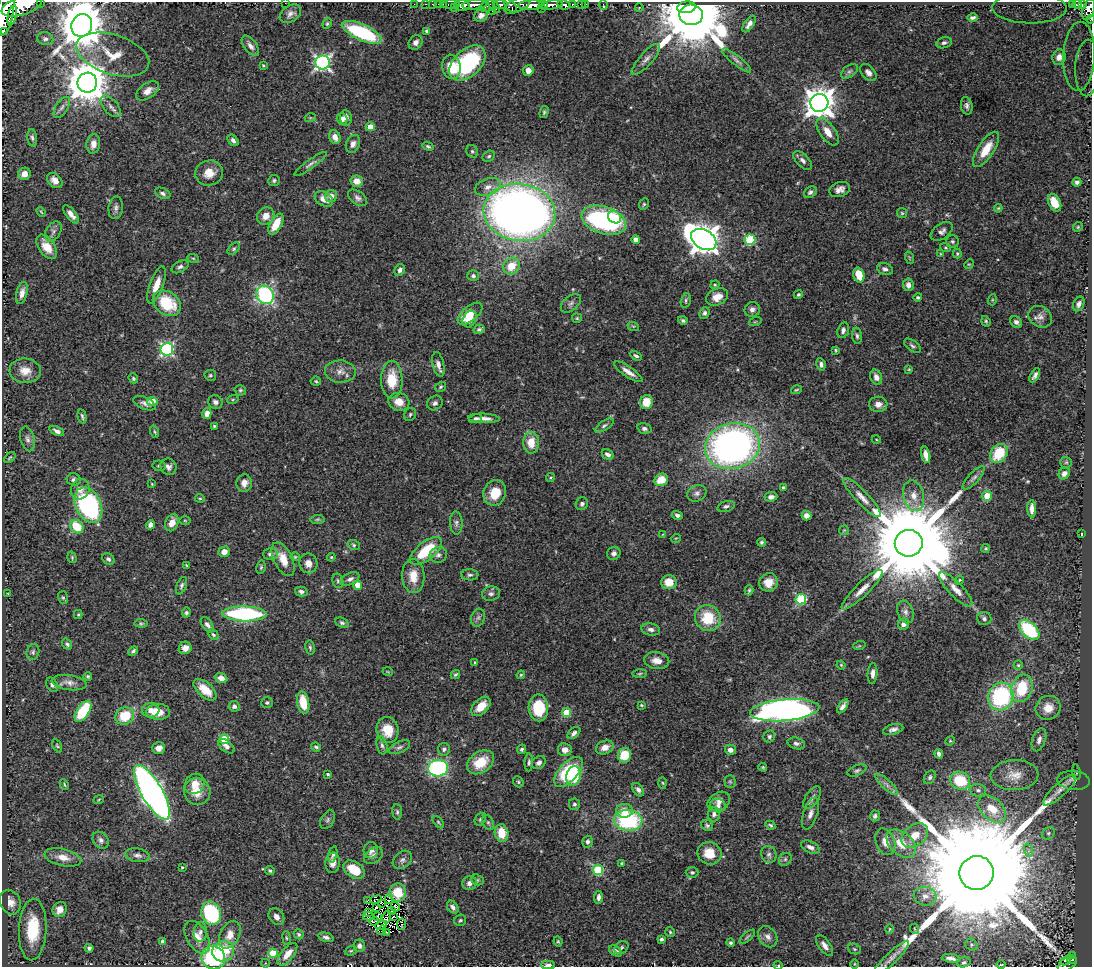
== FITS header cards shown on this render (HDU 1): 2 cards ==
NAXIS1  =                 1090
NAXIS2  =                  965

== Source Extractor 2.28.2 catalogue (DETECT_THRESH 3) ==
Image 1090 x 965 px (HDU 1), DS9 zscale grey, 1 PNG px = 1 image px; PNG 1094 x 969 px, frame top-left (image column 1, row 965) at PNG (2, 2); each listed source drawn as its Kron ellipse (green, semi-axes under 4 px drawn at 4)
Background 0.639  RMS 0.026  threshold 0.0789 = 3 sigma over >= 5 px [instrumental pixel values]
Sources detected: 485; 3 with non-positive FLUX_AUTO (blend fragments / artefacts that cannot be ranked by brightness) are neither listed nor drawn; the other 482 listed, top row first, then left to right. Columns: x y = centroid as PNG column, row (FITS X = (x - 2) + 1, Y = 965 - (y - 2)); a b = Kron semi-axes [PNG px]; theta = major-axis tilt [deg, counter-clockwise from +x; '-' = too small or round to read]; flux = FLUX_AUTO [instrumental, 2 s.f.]
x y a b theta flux
41 2 2 2 - 14
285 3 2 2 - 6
414 4 2 2 - 8.9
426 4 3 2 - 15
432 4 2 2 - 10
438 4 2 2 - 11
443 4 3 2 - 24
451 4 9 3 2 54
500 4 7 4 3 440
582 4 4 3 - 46
586 4 2 2 - 6
1072 4 3 3 - 31
462 5 8 5 3 1000
475 5 12 4 4 990
510 5 8 4 -50 420
518 5 14 6 26 660
531 5 12 4 3 1600
544 5 5 3 - 310
552 5 11 4 9 900
564 5 7 4 -10 300
572 5 4 3 - 100
603 5 5 3 - 10
1077 5 4 3 - 130
1083 5 3 3 - 100
22 6 21 9 17 3800
487 6 8 5 24 280
494 6 8 3 -55 200
686 7 9 6 8 1500
454 8 3 2 - 28
639 8 4 2 - 1.3
1029 8 37 15 -1 88
541 9 2 2 - 95
1089 9 11 5 72 480
492 11 2 2 - 36
5 12 24 8 81 3100
290 14 11 8 33 8.5
12 15 10 4 76 500
481 15 7 6 - 8.2
691 15 11 10 - 25000
972 18 5 3 - 4.5
1091 19 4 2 - 17
327 24 5 3 - 2.3
749 24 9 4 56 8.4
82 25 11 10 - 8700
3 31 3 2 - 33
427 31 4 3 - 3.7
362 32 21 8 -24 130
45 39 8 6 -12 5.6
416 42 8 6 49 7.3
944 43 8 5 14 4.8
250 46 12 6 -53 9.4
113 54 38 20 -17 57
1079 56 34 15 88 31
1059 57 8 6 72 11
646 59 20 6 48 12
737 60 18 5 -38 7.5
323 62 7 7 - 520
467 63 21 13 43 190
263 65 3 3 - 1.7
452 67 12 9 -80 44
1087 68 28 12 88 54
528 70 5 5 - 15
849 71 9 6 36 5.6
868 72 10 6 -49 7.4
87 83 10 10 - 6000
147 91 13 7 34 14
819 103 9 9 - 2800
111 106 13 7 -49 9
967 106 9 6 -81 5.9
62 107 12 6 58 7.1
544 112 6 3 76 3.3
310 118 5 3 - 1.7
346 118 8 6 -86 9.2
342 119 6 5 - 8.4
370 127 4 4 - 21
828 132 16 7 -54 21
335 137 7 5 -65 12
32 138 9 5 -83 4.6
233 140 6 4 -49 6.5
93 144 10 7 80 12
353 144 9 7 68 8.9
428 146 6 3 -29 3
986 149 20 8 57 36
472 151 7 5 -58 4
489 156 6 5 - 3.6
802 160 11 6 -45 7.2
310 164 19 4 35 6.9
209 173 14 12 13 23
24 174 6 6 - 14
55 180 9 6 -44 15
274 180 6 5 - 3.6
357 181 6 5 - 19
1077 182 4 4 - 4.7
488 187 13 8 19 15
840 189 11 7 19 10
810 192 7 5 36 4.6
163 193 8 5 -23 5
331 196 6 6 - 12
358 198 11 6 -36 6.6
324 199 10 6 -33 16
1055 203 9 6 -63 34
644 204 6 5 - 2.7
116 208 11 7 83 7
998 208 4 3 - 1.9
41 212 5 3 - 1.8
519 212 36 28 -8 1700
902 213 5 5 - 2.2
71 214 11 5 -51 11
266 216 9 8 - 16
614 217 7 5 -33 69
604 220 23 13 -18 280
276 224 11 5 61 34
1078 227 5 4 - 2.2
53 231 11 7 59 8
942 231 12 7 35 7.5
636 239 4 4 - 17
704 239 13 9 -30 2900
750 240 5 5 - 130
952 241 6 6 - 3.5
47 247 14 8 -56 27
945 248 5 3 - 2
234 249 7 4 45 3.1
941 254 3 2 - 1.4
957 254 5 3 - 2.2
193 258 6 3 -18 2.1
910 258 6 4 -71 2.3
969 264 5 4 - 2
511 266 9 7 45 34
180 267 9 5 28 5.5
885 269 8 5 -20 6.6
400 270 6 5 - 5.9
859 275 7 5 -73 38
473 276 6 5 - 4.1
156 285 19 6 70 25
715 285 4 4 - 2.2
908 285 6 5 - 8.2
22 293 11 5 77 11
265 295 9 8 - 230
798 295 4 4 - 2.7
717 297 11 8 25 19
918 297 4 4 - 2.8
686 300 7 5 75 3.5
992 300 5 3 - 1.8
167 303 15 11 -36 82
571 303 12 7 39 6.7
1079 304 7 5 64 6.1
752 310 8 7 - 7.1
704 313 6 5 - 5
470 314 15 7 40 39
1040 317 12 10 -35 11
577 318 5 5 - 2.3
469 319 9 6 60 17
683 320 5 4 - 3.9
986 321 5 4 - 2.6
755 322 6 4 19 1.8
1016 322 6 5 - 6.4
633 326 6 4 -17 2.2
479 329 5 4 - 3.6
843 330 8 5 73 6.3
857 336 8 4 -84 4.4
912 346 9 5 -36 4.6
167 349 6 6 - 300
836 350 4 3 - 2
636 356 6 4 -31 3.4
438 364 13 5 -77 9.9
821 364 6 4 -82 5.9
909 369 4 4 - 1.6
25 371 15 12 -6 23
340 371 15 11 -3 15
628 372 17 5 -34 14
210 375 6 5 - 3.3
1035 375 8 3 58 5.5
876 377 8 5 -67 11
133 378 5 4 - 3.1
392 380 19 10 -90 49
316 381 5 4 - 2.5
440 387 6 4 34 2.9
240 390 6 5 - 3
796 390 5 3 - 2.2
233 399 6 4 19 2.1
152 401 5 4 - 30
215 402 7 6 - 6.3
399 402 10 9 - 21
646 402 7 6 - 30
144 403 12 6 -25 7.2
435 403 8 7 - 5.7
878 404 9 7 -1 13
207 414 5 4 - 11
410 414 7 5 58 3.6
82 416 7 3 -77 3.4
476 418 6 4 15 3.7
484 418 16 4 -3 11
214 426 3 3 - 2.1
604 426 11 4 33 4.6
644 429 7 5 -17 4.9
57 431 8 4 -24 7
155 432 6 4 -71 2.6
27 439 12 7 -75 7.5
876 439 4 3 - 1.4
531 443 11 8 88 30
732 446 28 22 15 800
999 453 10 8 53 61
608 455 6 4 -31 6.2
926 455 8 4 -78 12
10 458 7 3 41 1.8
1066 462 6 5 - 3.1
159 466 6 5 - 3.6
168 467 8 7 - 7.1
1064 474 6 5 - 9.1
550 477 4 4 - 2.2
974 478 15 5 48 6.5
74 480 7 6 - 5.8
661 480 7 6 - 33
244 483 9 7 78 11
152 484 4 3 - 1.3
783 487 4 3 - 2.5
80 489 10 9 - 13
495 493 13 11 69 36
697 493 10 8 27 7.1
914 496 16 10 -76 21
987 496 5 5 - 31
771 497 6 4 7 7.6
200 498 5 3 - 2
862 498 26 6 -47 18
582 504 6 6 - 4.8
88 505 19 12 -64 330
726 506 9 5 17 4.7
1032 509 9 4 -88 12
677 515 5 4 - 5.1
807 516 5 4 - 12
318 519 7 4 7 2.6
185 520 6 3 -1 1.9
172 523 9 6 68 19
456 523 11 6 -86 6.8
151 525 4 4 - 10
77 527 7 6 - 53
844 530 5 4 - 2
663 534 4 3 - 1.4
1082 534 3 2 - 1.4
676 538 5 3 - 1.6
761 542 4 4 - 3.4
909 543 14 13 - 48000
354 545 6 5 - 3
986 548 4 4 - 2.5
426 551 19 9 38 75
224 552 6 5 - 12
614 553 7 6 - 7.3
270 554 7 6 - 5.5
438 555 9 8 - 7.8
72 557 6 4 -72 2.4
295 557 4 4 - 2
331 557 4 3 - 1.9
108 559 7 5 -44 4.9
283 559 18 9 -64 28
308 563 10 9 - 17
186 565 4 3 - 1.6
261 567 7 4 80 3.1
470 575 8 5 -2 4.3
413 576 17 11 -87 29
350 579 10 5 27 6
959 580 5 4 - 1.9
338 581 7 5 -76 3.4
669 582 8 7 - 30
769 582 9 9 - 22
358 585 4 4 - 24
181 586 9 5 67 4.5
956 589 22 7 -46 17
749 590 5 3 - 2.6
862 590 27 6 44 22
301 591 6 4 -15 4.8
8 594 3 2 - 1.1
491 594 9 7 11 6.4
63 598 6 5 - 3
801 599 5 5 - 150
905 612 12 8 -69 9.2
186 613 5 4 - 3.2
78 614 4 4 - 1.9
245 614 22 7 -1 260
478 618 9 6 73 6
708 618 13 12 - 62
984 619 7 6 - 4.4
141 623 6 4 -3 2.7
342 623 7 5 -25 4
903 624 6 5 - 11
207 625 9 5 -53 6.3
651 629 9 6 -10 7
1029 630 12 7 -43 120
213 635 5 3 - 2.8
67 644 6 4 -53 3.5
859 646 6 4 17 1.9
185 648 6 6 - 12
310 648 7 4 -82 3.2
133 651 5 4 - 3.9
33 652 8 6 75 4.3
657 661 13 8 -10 16
475 662 3 2 - 1.8
841 665 4 4 - 1.9
1018 665 4 4 - 2.3
388 672 5 3 - 1.5
873 673 10 5 87 8.4
640 674 7 3 2 2.5
455 675 5 4 - 3.1
521 675 4 3 - 2
88 676 4 4 - 2.6
221 678 6 5 - 14
69 682 18 7 -8 12
52 685 8 5 -60 5.6
1022 688 14 10 71 72
205 690 14 7 -41 30
1001 696 14 12 64 220
267 702 6 5 - 3.2
303 703 11 6 -79 39
641 705 4 3 - 1.8
234 706 5 5 - 6.1
481 706 11 7 45 31
843 706 8 4 55 7.4
538 708 13 10 -87 63
1048 708 13 12 - 24
151 710 8 7 - 10
785 710 35 11 5 1100
83 711 12 6 56 100
158 712 11 8 2 31
567 712 4 4 - 57
125 716 10 8 29 54
388 730 13 11 -81 36
893 730 10 5 14 6.7
574 733 7 4 40 6.3
769 736 6 5 - 3.8
224 739 5 5 - 75
1039 740 12 6 71 8.3
950 741 5 4 - 2
796 743 9 5 -14 5.9
382 745 9 5 -77 4.7
57 746 7 4 -62 2.7
226 746 9 5 -38 7.8
316 747 5 3 - 3
399 747 11 5 24 5.5
605 747 9 6 22 13
159 748 6 5 - 12
444 749 6 6 - 4.9
522 749 5 4 - 3.7
565 750 7 6 - 13
730 750 5 5 - 9.6
939 754 4 4 - 5.6
624 755 7 6 - 52
480 762 15 10 35 46
529 762 9 4 88 3.4
539 763 7 6 - 6.8
763 767 4 3 - 1.8
438 768 10 8 4 320
857 770 10 5 23 4.3
569 772 18 9 47 110
1076 772 8 3 -82 2.6
328 774 3 3 - 2.7
1015 775 24 15 3 31
573 776 10 7 76 80
930 777 7 5 58 4.2
1073 780 16 9 -5 9.3
730 781 6 5 - 3.6
960 781 10 8 -26 70
518 782 6 5 - 2.9
663 783 5 3 - 1.9
64 784 5 3 - 2.2
195 784 11 9 48 22
886 784 14 5 -43 8.7
638 790 7 5 -53 6
978 790 8 6 -11 5.7
1059 790 21 6 42 16
152 792 31 10 -60 1100
197 792 13 13 - 31
812 798 13 6 56 8.2
99 799 5 3 - 1.9
719 801 12 8 32 11
574 804 6 5 - 4
718 806 8 7 - 6.2
992 809 16 10 -43 40
624 811 8 7 - 23
397 812 8 5 -83 3.6
714 814 7 6 - 6.2
810 814 16 7 72 11
875 816 5 5 - 4.5
480 819 7 5 70 3.1
328 820 10 6 61 5.2
628 820 14 10 -4 170
438 822 7 4 -48 2.5
488 822 8 5 -63 3.8
707 825 6 5 - 3.8
770 825 5 3 - 2.8
502 833 9 7 -80 37
1048 833 7 5 45 3.8
915 835 15 10 39 28
101 840 9 7 -50 6.5
588 842 6 5 - 5.2
885 842 14 9 -70 17
901 843 17 11 -42 37
810 847 10 5 -26 8.7
371 850 8 7 - 9.6
1028 850 7 4 -71 4.6
709 853 12 11 - 31
333 854 8 4 77 3.9
137 855 12 6 -10 7.6
769 855 8 7 - 5.7
373 856 10 7 35 7.9
63 857 19 8 -13 21
785 859 7 5 46 3.5
402 860 11 8 41 7.2
333 863 10 7 85 11
622 863 4 3 - 1.9
182 867 3 3 - 2.2
354 870 12 8 -35 45
598 870 5 5 - 130
270 871 5 4 - 3.1
692 872 6 5 - 3.8
977 873 17 17 - 130000
477 880 7 5 -20 3.1
469 883 7 7 - 9.7
398 893 9 8 - 35
925 896 11 9 -14 13
598 897 6 4 85 5.7
389 899 5 2 - 2.9
367 900 2 2 - 2.1
376 900 5 2 - 1.1
10 902 13 10 -66 18
382 903 3 2 - 1.6
395 907 5 3 - 1.2
453 907 7 5 -52 7.3
376 908 3 2 - 1.8
60 909 8 7 - 16
392 911 3 2 - 1
368 912 3 2 - 3.3
211 913 12 9 -70 180
368 916 5 3 - 0.85
377 916 3 2 - 1.9
276 917 9 7 -50 8.1
387 917 6 2 77 0.42
393 917 3 2 - 1
460 920 6 5 - 3.2
374 921 5 2 - 2.8
401 924 6 3 79 1.5
381 925 6 2 21 3.4
33 929 31 14 88 92
890 929 5 3 - 1.5
915 929 5 3 - 1.1
382 930 5 2 - 0.95
200 932 10 6 88 7.3
386 932 3 2 - 1.1
670 932 5 5 - 2.5
299 934 5 4 - 3.3
230 935 15 9 62 20
197 937 18 10 -60 20
326 937 8 4 -15 5.5
747 937 9 4 41 3.3
768 937 11 8 -55 11
286 938 7 3 -81 2.2
661 939 4 3 - 3.5
558 941 5 3 - 2
163 942 4 4 - 10
730 943 4 4 - 3.6
824 945 12 5 -54 9.6
971 945 6 5 - 3
359 946 6 6 - 6.9
89 948 4 4 - 3.9
621 948 8 5 33 3.7
854 949 7 5 -22 3.1
223 951 11 10 - 67
351 951 6 4 20 2.5
615 951 7 4 -32 7.1
273 953 4 4 - 56
287 954 13 6 51 17
1072 955 4 2 - 18
213 958 12 11 - 170
891 958 24 5 44 11
951 958 9 4 -7 7.7
1072 960 4 2 - 55
1065 961 5 3 - 39
964 962 7 5 19 3.1
265 963 4 3 - 1.3
854 964 5 3 - 1.5
1067 964 10 6 30 150
548 965 7 4 1 5.6
778 965 4 3 - 1.5
1001 965 5 2 - 2.1
At the frame edge (FLAGS 8, measured only in part): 15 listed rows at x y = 41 2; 285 3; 22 6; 1029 8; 1089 9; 5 12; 1091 19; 82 25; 3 31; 1087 68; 351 951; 891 958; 1067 964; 548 965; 778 965
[3 non-positive-flux detections neither listed nor drawn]